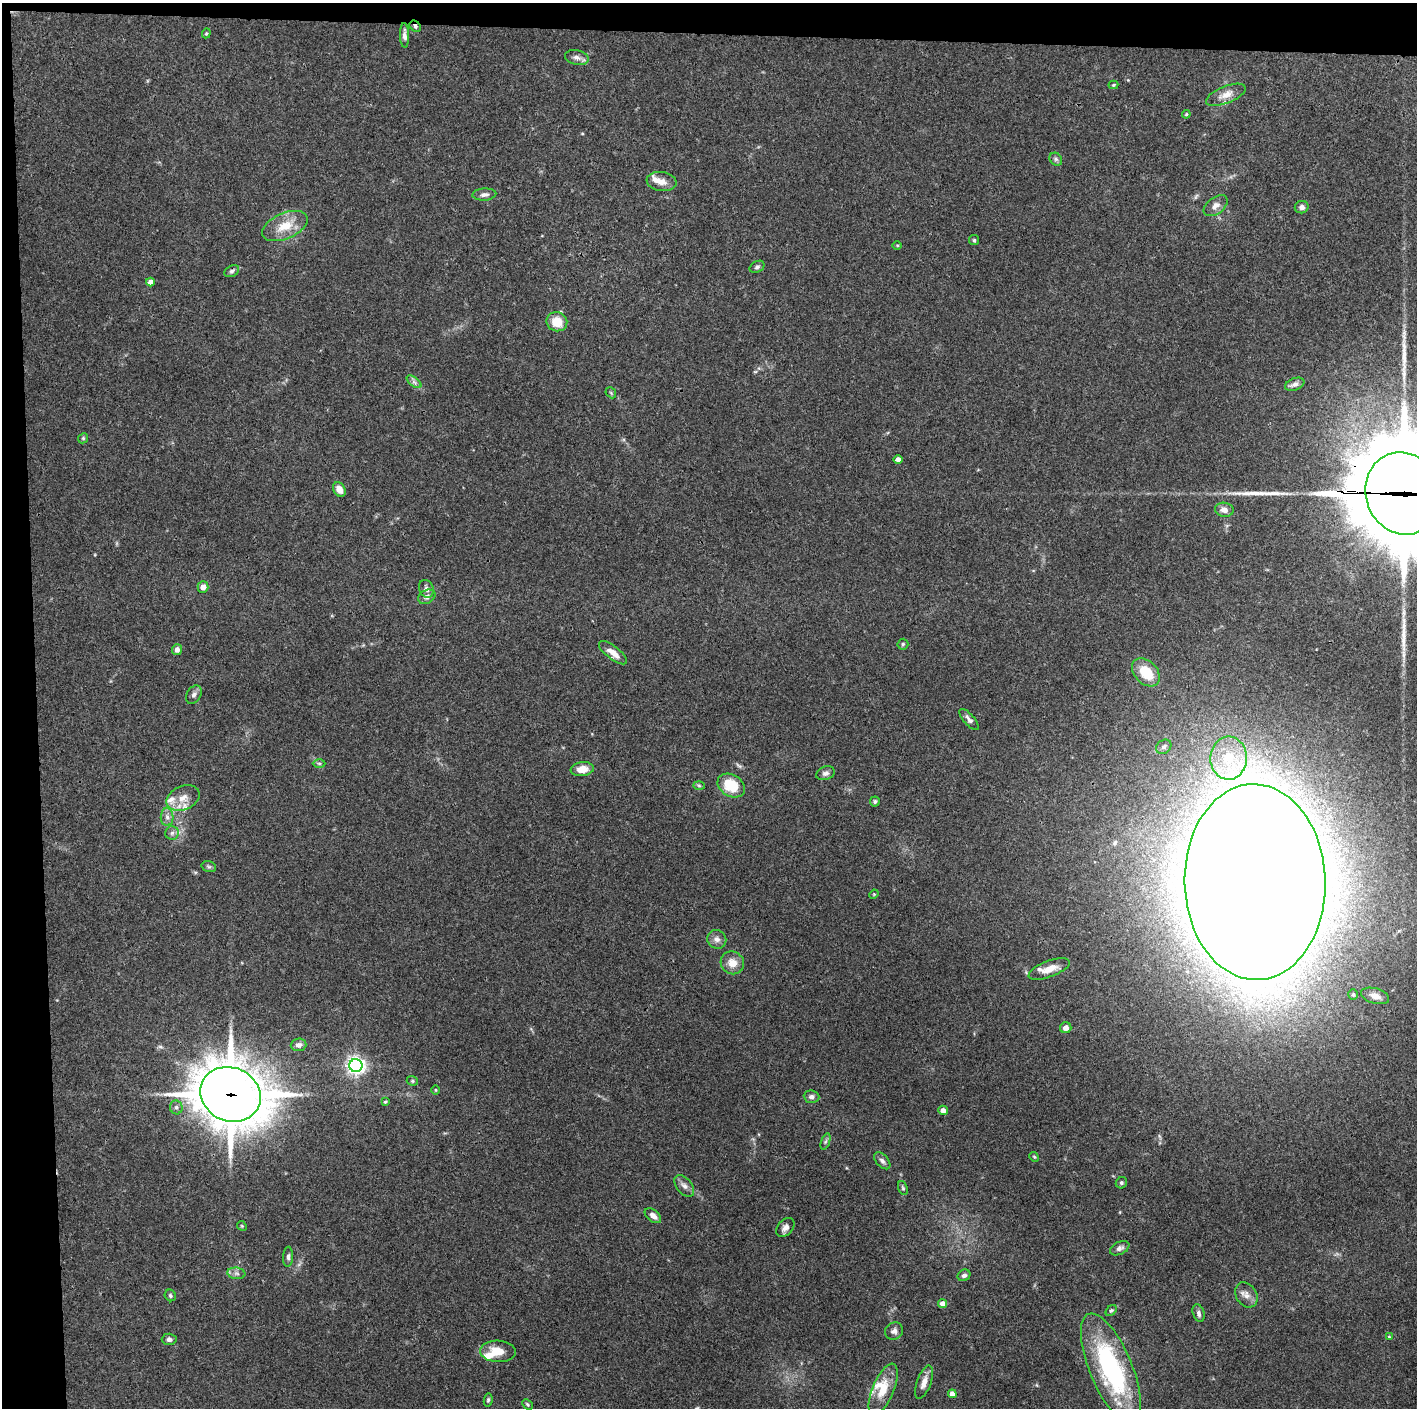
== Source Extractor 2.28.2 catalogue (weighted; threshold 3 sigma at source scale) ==
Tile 1 of 3 x 3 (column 1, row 1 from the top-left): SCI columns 1-1415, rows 2813-4218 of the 4244 x 4223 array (HDU 1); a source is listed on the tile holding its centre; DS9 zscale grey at full resolution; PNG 1419 x 1410 px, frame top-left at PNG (2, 3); each listed source drawn as its Kron ellipse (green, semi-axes under 4 px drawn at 4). Shown black and unused: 5% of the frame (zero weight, under 3 of 4 exposures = <1% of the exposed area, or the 3 px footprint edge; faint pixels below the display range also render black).
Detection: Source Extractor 2.28.2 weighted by HDU 2 'WHT'; one run over the whole footprint, this tile lists its part. Background 0.0731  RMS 0.0055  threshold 0.0249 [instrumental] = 3 sigma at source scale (4.5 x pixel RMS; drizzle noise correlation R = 1.50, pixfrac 1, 0.05/0.05 arcsec/px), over >= 5 px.
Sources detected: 104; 3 long thin detections or spike segments (spike, bleed or trail) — neither listed nor drawn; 8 inside a brighter listed object's ellipse — not listed separately; the other 93 listed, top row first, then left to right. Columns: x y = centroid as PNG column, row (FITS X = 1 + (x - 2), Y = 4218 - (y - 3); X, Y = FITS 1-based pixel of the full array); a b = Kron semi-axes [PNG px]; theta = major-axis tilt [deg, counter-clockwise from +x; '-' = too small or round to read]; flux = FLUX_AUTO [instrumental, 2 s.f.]
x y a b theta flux
415 26 6 5 - 1.2
206 33 5 4 - 0.69
405 35 12 4 -88 2.3
577 57 12 7 -12 2.6
1113 85 5 4 - 0.57
1226 95 21 8 22 5.7
1186 114 4 4 - 0.63
1056 159 7 5 -46 1.2
661 182 15 9 -9 5
484 194 12 6 4 2.4
1216 206 13 8 37 3.7
1302 207 7 6 - 2.1
285 226 24 13 23 12
974 240 5 5 - 0.71
897 245 5 3 - 0.52
757 267 8 5 28 1.3
232 271 8 5 29 1.3
150 282 4 4 - 3.6
557 322 10 9 - 10
414 382 8 4 -37 1.7
1295 384 10 6 21 2.4
611 393 6 4 -47 0.71
83 438 5 4 - 0.72
898 460 4 4 - 3.5
339 489 8 6 -56 4.1
1403 493 42 37 -68 13000
1224 510 9 7 -8 3.4
203 587 5 5 - 3.8
426 589 9 7 -66 2.1
427 597 9 6 27 2.1
903 644 5 5 - 0.85
177 650 5 5 - 2.6
613 653 17 6 -37 5.6
1146 672 16 11 -47 14
194 695 10 7 60 2
969 720 13 5 -48 2
1164 747 8 6 36 1.6
1229 758 21 18 89 19
319 763 6 4 0 0.87
582 769 11 7 7 6.4
825 773 9 6 18 1.9
699 785 6 4 -2 0.74
731 785 15 10 -32 16
183 798 17 11 24 6.5
875 802 5 5 - 1.1
167 817 9 6 -89 2.3
172 833 7 6 - 1.6
209 867 7 5 -17 1
1255 882 98 70 -88 5200
874 894 5 4 - 0.52
717 939 9 9 - 2.8
732 963 12 11 - 6.2
1049 969 22 8 20 7
1353 995 5 5 - 1.1
1375 996 14 7 -17 4.2
1066 1028 6 5 - 3.2
299 1045 8 6 4 2.4
356 1066 6 6 - 250
412 1081 6 4 -22 0.79
435 1090 5 3 - 0.46
231 1094 31 26 -24 2400
811 1097 8 6 -6 1.9
385 1102 4 3 - 0.81
176 1107 7 6 - 1.5
943 1110 4 4 - 3.1
825 1142 8 4 71 1.1
1034 1157 5 4 - 0.63
882 1161 10 6 -47 1.9
1121 1183 6 5 - 0.99
684 1186 12 7 -49 2.8
903 1188 7 4 -68 0.94
653 1216 9 5 -39 3.3
242 1226 5 4 - 0.6
785 1227 11 7 49 2.7
1120 1248 10 6 25 2
288 1257 10 5 86 1.4
236 1273 9 5 -7 1.8
964 1275 7 5 34 1.8
170 1295 6 5 - 1
1246 1295 13 10 -59 3.6
943 1304 4 4 - 3.8
1111 1310 6 4 46 0.95
1199 1313 9 5 -71 1.7
894 1331 9 8 - 2.4
1389 1337 4 4 - 0.65
169 1339 7 6 - 1.7
498 1351 18 10 -3 9.6
1111 1368 59 21 -67 89
924 1382 17 7 70 4.8
883 1389 27 10 67 12
952 1394 4 4 - 4.1
488 1400 6 4 80 0.9
528 1404 6 4 -43 0.86
Overlapping masked pixels (flux is a lower limit): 3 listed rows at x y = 415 26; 1403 493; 231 1094
Isophote crosses this tile's border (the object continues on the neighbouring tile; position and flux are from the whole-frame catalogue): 1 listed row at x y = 1403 493